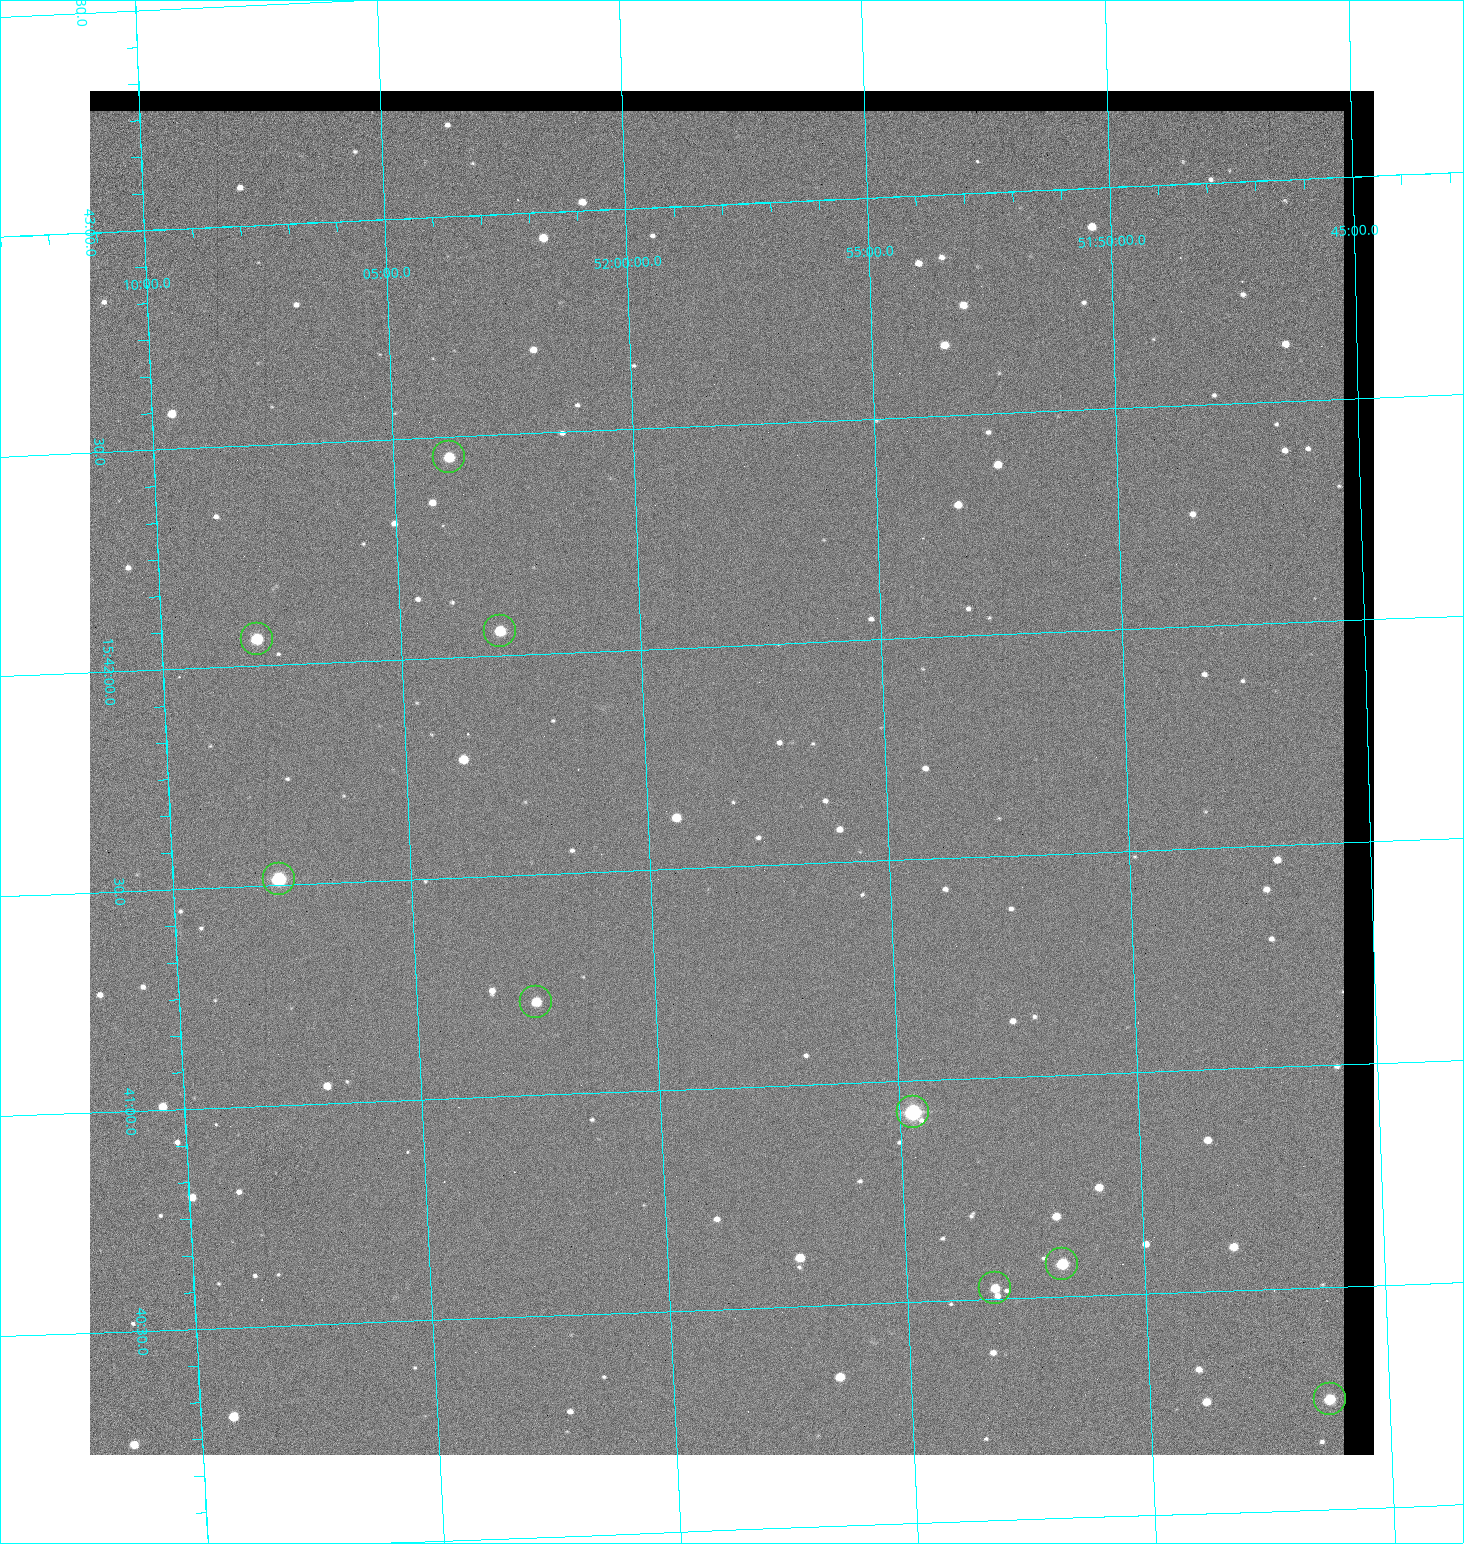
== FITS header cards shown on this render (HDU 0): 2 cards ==
NAXIS1  =                 1284 / length of data axis 1
NAXIS2  =                 1364 / length of data axis 2

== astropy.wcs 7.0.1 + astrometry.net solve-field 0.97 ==
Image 1284 x 1364 px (HDU 0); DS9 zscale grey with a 90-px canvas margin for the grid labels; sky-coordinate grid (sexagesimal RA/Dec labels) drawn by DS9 from the SOLVED WCS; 9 Tycho-2 reference stars matched to detected sources circled (green)
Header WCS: RA---TAN/DEC--TAN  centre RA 15:41:43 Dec +51:58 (235.43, +51.97 deg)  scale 1.26 arcsec/px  FOV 26.9' x 28.5'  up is +92 deg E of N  parity flipped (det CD > 0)
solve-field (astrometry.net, Tycho-2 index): VERIFIED the header's WCS against the Tycho-2 star catalogue (9 matches, 0 conflicts) and refined it, rather than solving blind
Solved WCS: RA---TAN-SIP/DEC--TAN-SIP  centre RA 15:41:43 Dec +51:58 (235.43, +51.97 deg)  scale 1.25 arcsec/px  FOV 26.8' x 28.5'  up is +92 deg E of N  parity flipped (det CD > 0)
The solver's refit moves the header's centre by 0.47 arcsec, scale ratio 0.9964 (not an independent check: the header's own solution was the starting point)
Tycho-2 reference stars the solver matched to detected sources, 9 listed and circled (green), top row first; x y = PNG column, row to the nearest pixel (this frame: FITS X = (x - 90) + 1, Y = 1364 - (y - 91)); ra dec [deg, ICRS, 3 dp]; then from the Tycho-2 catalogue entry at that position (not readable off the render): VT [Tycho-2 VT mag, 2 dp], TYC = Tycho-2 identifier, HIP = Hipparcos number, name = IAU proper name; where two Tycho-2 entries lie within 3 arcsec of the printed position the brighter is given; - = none
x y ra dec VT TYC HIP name
449 457 235.614 +52.064 11.61 3489-1132-1 - -
500 631 235.514 +52.049 11.19 3489-1407-1 - -
257 639 235.515 +52.133 11.12 3489-1380-1 - -
279 879 235.378 +52.130 9.31 3489-1322-1 76850 -
536 1002 235.303 +52.042 11.52 3489-958-1 - -
913 1112 235.232 +51.912 9.59 3489-824-1 - -
1062 1264 235.143 +51.862 10.97 3489-1016-1 - -
995 1288 235.131 +51.886 12.29 3489-908-1 - -
1330 1399 235.062 +51.771 11.53 3489-1453-1 - -